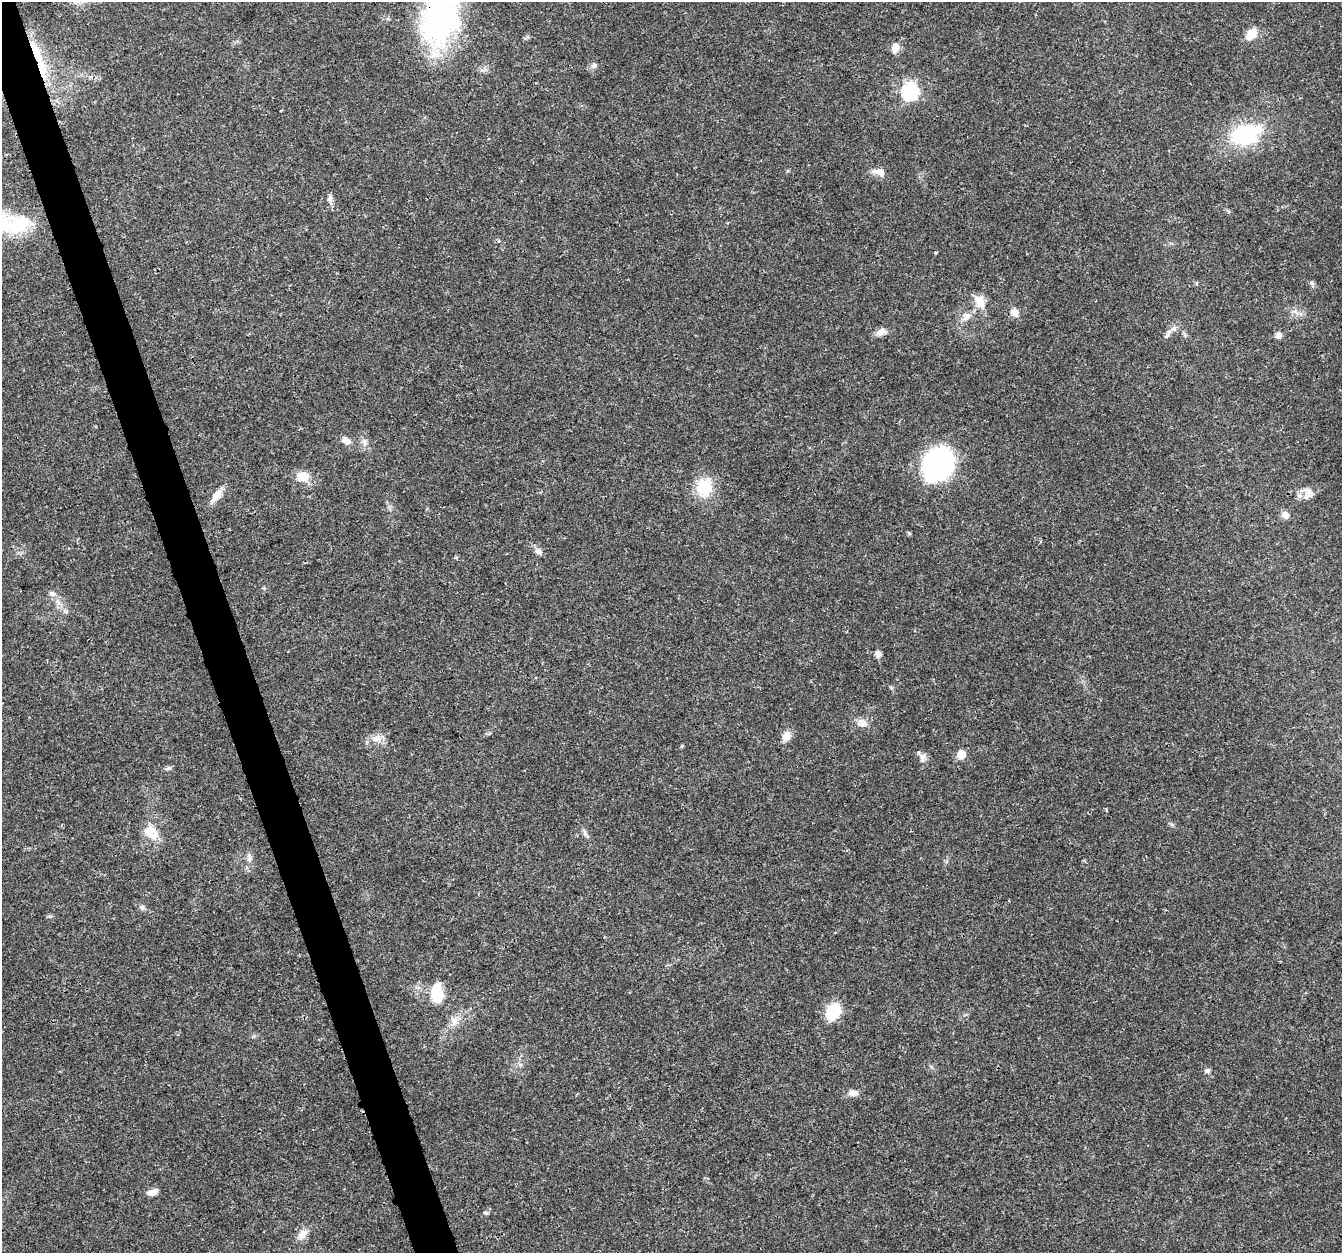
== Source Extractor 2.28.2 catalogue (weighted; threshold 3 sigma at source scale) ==
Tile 11 of 4 x 4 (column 3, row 3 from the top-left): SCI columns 2684-4023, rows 1366-2616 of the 5363 x 5184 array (HDU 1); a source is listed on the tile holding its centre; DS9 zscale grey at full resolution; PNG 1344 x 1255 px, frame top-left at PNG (2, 2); no overlay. Shown black and unused: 3% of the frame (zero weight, under 3 of 4 exposures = <1% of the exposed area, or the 3 px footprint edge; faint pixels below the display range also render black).
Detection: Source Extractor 2.28.2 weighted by HDU 2 'WHT'; one run over the whole footprint, this tile lists its part. Background 0.0269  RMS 0.002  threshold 0.0089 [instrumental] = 3 sigma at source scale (4.5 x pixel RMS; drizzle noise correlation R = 1.50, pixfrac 1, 0.0396/0.0396 arcsec/px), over >= 5 px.
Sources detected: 53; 1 inside a brighter object's white glare — not listed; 2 inside a brighter listed object's ellipse — not listed separately; the other 50 listed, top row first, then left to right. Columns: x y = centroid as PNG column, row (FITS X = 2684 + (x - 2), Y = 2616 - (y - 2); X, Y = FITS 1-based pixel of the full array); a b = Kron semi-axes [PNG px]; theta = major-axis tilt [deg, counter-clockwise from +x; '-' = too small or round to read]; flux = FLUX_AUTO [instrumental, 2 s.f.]
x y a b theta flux
440 18 62 40 72 41
1251 34 13 10 51 2.9
895 48 11 7 81 1.9
36 53 34 10 -67 6.6
594 65 8 7 - 0.7
910 92 7 7 - 50
1244 134 33 25 8 15
879 172 15 9 -15 1.7
330 199 11 6 -87 0.78
20 224 35 24 34 8.6
935 253 4 3 - 0.22
1312 283 8 4 -45 0.42
979 301 20 12 -57 2.6
1014 312 11 9 -35 1.4
967 316 15 10 41 1.7
1173 329 10 6 26 0.8
881 332 16 8 31 1.3
1278 335 9 7 42 0.87
346 441 12 7 -24 1.3
364 442 12 4 -85 0.7
938 464 28 22 60 46
302 476 15 11 -6 3.1
704 487 25 21 64 5.9
1308 492 14 12 -48 1.8
217 496 15 8 51 2.6
1285 515 10 9 - 0.98
909 533 5 4 - 0.3
538 551 9 8 - 0.82
455 558 4 4 - 0.29
52 593 8 6 -10 0.72
878 654 9 7 -85 0.83
862 723 12 11 - 1.4
786 736 12 9 64 1.9
376 738 15 9 11 1.8
682 746 5 4 - 0.24
961 754 6 5 - 5.7
922 757 13 9 -83 1
168 768 9 5 25 0.43
150 831 18 14 3 3.2
585 832 13 4 -69 0.54
249 858 12 5 85 0.87
142 907 6 6 - 0.42
437 993 19 10 -89 7.1
833 1011 16 12 56 7.1
454 1020 13 9 -60 1.5
1207 1071 7 6 - 0.55
853 1093 11 7 -1 1.3
152 1192 14 7 16 1.2
485 1213 6 4 -21 0.32
303 1234 18 9 43 1.6
Overlapping masked pixels (flux is a lower limit): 2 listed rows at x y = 440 18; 36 53
Isophote crosses this tile's border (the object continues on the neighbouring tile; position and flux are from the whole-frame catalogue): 1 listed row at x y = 440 18
Unlisted compact peaks at least as high as the median listed source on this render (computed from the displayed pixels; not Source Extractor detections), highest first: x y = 66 612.